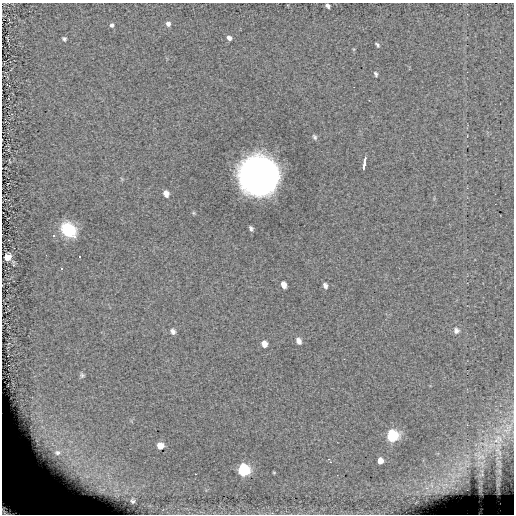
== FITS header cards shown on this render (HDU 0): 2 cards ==
NAXIS1  =                  512 / length of data axis 1
NAXIS2  =                  512 / length of data axis 2

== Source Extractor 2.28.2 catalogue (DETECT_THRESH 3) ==
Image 512 x 512 px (HDU 0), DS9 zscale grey, 1 PNG px = 1 image px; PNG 516 x 516 px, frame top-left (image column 1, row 512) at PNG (2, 3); no overlay
Background 0.0284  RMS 7.8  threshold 23.3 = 3 sigma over >= 5 px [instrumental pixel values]
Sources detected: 44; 1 with non-positive FLUX_AUTO (blend fragments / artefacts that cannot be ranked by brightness) is not listed; the other 43 listed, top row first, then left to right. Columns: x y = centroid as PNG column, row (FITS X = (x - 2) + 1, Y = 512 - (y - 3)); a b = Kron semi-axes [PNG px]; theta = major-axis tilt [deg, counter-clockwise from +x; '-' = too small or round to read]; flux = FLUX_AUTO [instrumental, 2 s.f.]
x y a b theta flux
328 6 5 4 - 1400
168 24 6 5 - 1800
112 25 5 5 - 1200
229 38 5 4 - 1800
64 39 4 4 - 1000
377 45 5 3 - 870
376 74 6 4 -65 910
315 137 7 5 -64 1100
364 164 10 3 83 2800
363 168 3 3 - 1100
258 176 25 24 - 380000
166 194 7 5 -71 3200
251 228 5 4 - 1100
68 230 13 10 -43 29000
54 235 3 3 - 13000
74 237 3 3 - 14000
46 255 2 2 - 13000
7 257 6 5 - 6400
79 257 3 3 - 13000
61 268 3 3 - 13000
284 285 6 5 - 3400
325 285 6 4 -63 1600
173 331 7 6 - 1800
456 331 7 7 - 1900
298 341 8 6 -65 2700
264 344 7 6 - 3400
82 375 6 5 - 910
508 429 21 12 66 9200
392 436 6 6 - 90000
499 438 17 10 -46 7900
491 445 15 9 25 7400
160 446 6 5 - 5200
497 450 11 8 80 4800
479 456 24 14 -32 13000
380 461 5 5 - 5400
330 462 3 2 - 340
243 470 6 6 - 92000
499 471 12 7 -72 2400
274 472 5 3 - 450
195 474 3 2 - 1100
482 475 11 4 8 920
431 485 7 4 -70 1200
12 506 29 21 -36 110000
At the frame edge (FLAGS 8, measured only in part): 1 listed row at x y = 12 506
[1 non-positive-flux detection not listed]